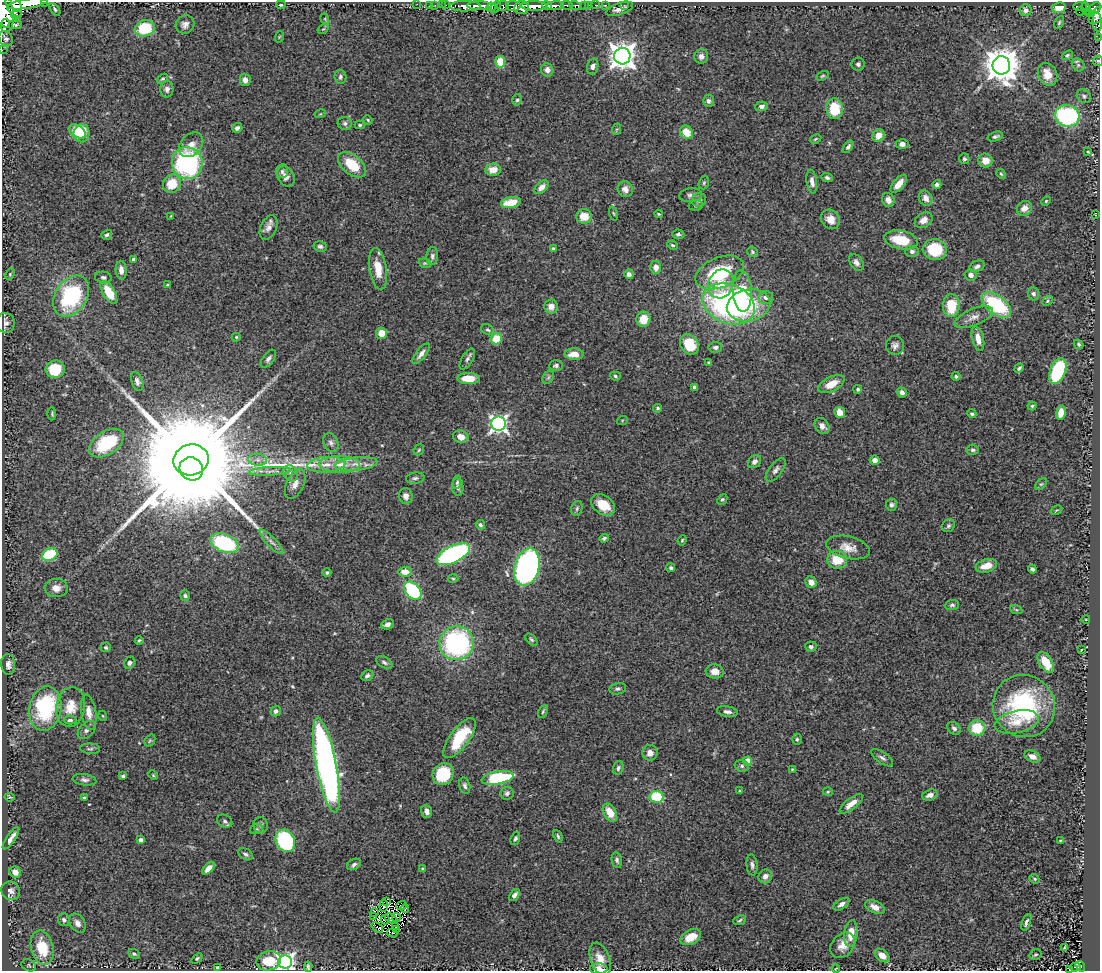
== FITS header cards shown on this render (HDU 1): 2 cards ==
NAXIS1  =                 1098
NAXIS2  =                  969

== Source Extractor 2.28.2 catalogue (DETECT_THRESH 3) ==
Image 1098 x 969 px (HDU 1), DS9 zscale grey, 1 PNG px = 1 image px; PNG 1102 x 973 px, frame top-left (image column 1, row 969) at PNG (2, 2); each listed source drawn as its Kron ellipse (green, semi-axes under 4 px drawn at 4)
Background 0.974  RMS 0.043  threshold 0.128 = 3 sigma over >= 5 px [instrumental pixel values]
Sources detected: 362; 3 with non-positive FLUX_AUTO (blend fragments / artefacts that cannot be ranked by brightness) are neither listed nor drawn; the other 359 listed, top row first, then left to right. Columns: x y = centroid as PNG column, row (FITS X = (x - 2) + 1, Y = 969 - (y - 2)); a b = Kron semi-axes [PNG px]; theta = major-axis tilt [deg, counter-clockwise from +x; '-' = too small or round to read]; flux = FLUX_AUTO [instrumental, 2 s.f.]
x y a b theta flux
44 3 3 2 - 110
28 4 20 5 9 4300
417 4 2 2 - 9.1
281 5 5 3 - 5
429 5 2 2 - 16
435 5 2 2 - 12
442 5 2 2 - 17
446 5 2 2 - 13
567 5 6 3 -3 310
585 5 3 3 - 70
589 5 2 2 - 15
595 5 2 2 - 17
606 5 2 2 - 11
624 5 3 2 - 12
14 6 12 7 -61 2200
465 6 15 5 1 2100
479 6 12 4 -1 2100
503 6 6 4 10 720
513 6 7 5 -2 810
534 6 13 4 -2 3000
547 6 5 3 - 880
555 6 9 4 7 1600
575 6 6 3 -16 250
491 7 5 4 - 350
496 7 6 3 63 390
1080 7 7 3 2 200
522 8 7 6 - 1600
1059 8 7 5 9 33
1086 8 6 4 -74 290
1095 8 7 4 35 600
55 9 7 4 -52 5.6
620 9 14 5 19 20
1026 10 6 6 - 8.6
1080 11 4 2 - 18
5 13 19 9 -83 4800
1090 13 4 3 - 85
16 15 5 3 - 220
1097 15 10 6 51 450
325 19 5 3 - 2.2
1097 22 9 4 -87 160
6 23 4 3 - 640
1059 23 7 4 63 4.3
185 24 10 9 - 14
15 25 7 3 5 5.2
145 28 10 8 18 120
323 29 6 4 32 3.2
279 37 6 3 71 2.4
1099 38 3 2 - 3.4
6 39 8 6 -51 8.7
2 50 2 2 - 10
1067 55 6 4 38 4.3
622 56 8 8 - 3200
701 56 7 7 - 13
1098 61 5 4 - 4.2
500 62 5 5 - 71
858 64 6 6 - 7.2
1001 65 9 9 - 6300
1078 65 7 5 -46 7
593 66 8 5 73 12
547 70 7 6 - 16
1048 74 12 9 -67 37
822 76 6 3 27 3.6
340 77 7 6 - 7.9
163 79 6 4 38 4.1
245 80 6 5 - 13
167 89 8 6 89 11
1084 96 8 6 -45 7.4
517 100 6 4 73 4.9
708 101 6 5 - 8.5
761 106 6 5 - 10
835 109 10 8 -87 92
320 114 5 3 - 2.5
1067 116 12 11 - 420
368 120 5 4 - 3.1
345 123 7 6 - 7.8
360 125 5 4 - 5
237 128 5 4 - 8.1
617 129 6 4 70 3.4
77 131 9 6 -32 48
686 132 7 6 - 43
82 133 9 8 - 87
878 136 6 6 - 31
995 136 8 4 17 7.3
815 139 6 4 28 3.9
902 144 6 5 - 14
191 145 14 10 46 24
848 147 7 4 53 7.4
1088 152 4 3 - 2.7
964 159 5 5 - 5.5
985 161 7 7 - 27
187 163 16 15 - 470
352 165 16 9 -40 82
493 170 8 6 8 31
282 171 7 6 - 7.2
1001 174 5 4 - 3.6
286 176 11 8 -59 15
827 178 6 4 -23 6.5
812 182 12 5 -83 16
704 183 7 5 70 4.5
172 184 9 8 - 65
899 184 11 5 49 29
937 185 4 4 - 11
542 187 8 5 42 21
625 189 8 7 - 16
691 195 11 7 5 11
926 198 8 6 -61 20
699 200 7 7 - 12
888 200 7 6 - 18
1046 201 5 4 - 3.4
511 202 10 5 10 57
696 205 7 5 10 4.8
1024 208 8 6 37 22
613 213 7 3 -71 3.2
658 214 4 3 - 2.6
1095 215 3 2 - 1.9
171 216 3 2 - 2
584 216 8 7 - 44
830 219 10 9 - 28
924 220 10 7 35 21
269 227 13 8 66 17
678 234 6 5 - 5.8
107 235 6 4 34 5.9
901 240 17 9 -11 85
672 245 5 4 - 4.6
320 246 7 5 -11 7
553 248 3 3 - 4.7
935 250 12 10 -9 110
912 251 7 6 - 8.9
752 252 6 5 - 4.7
432 256 9 6 85 8.3
133 259 3 3 - 4.2
856 262 9 6 -54 12
425 263 6 4 -19 3.8
977 266 8 5 24 9
656 267 6 5 - 19
378 269 21 8 -81 52
121 270 9 5 -88 18
720 273 26 15 22 190
10 274 6 4 66 3.5
629 274 5 4 - 13
971 275 6 5 - 12
103 277 8 6 -6 7.4
721 284 15 12 67 48
168 285 3 3 - 4.3
742 291 21 9 -86 120
109 292 13 6 -60 78
1033 294 6 5 - 7.7
71 296 22 15 57 300
766 297 7 6 - 13
1048 301 6 4 43 3.9
729 304 27 19 -21 710
749 305 22 16 11 150
996 305 17 9 -37 250
551 306 7 6 - 20
951 306 11 8 90 82
974 317 20 8 22 25
643 319 7 7 - 45
6 323 10 9 - 13
488 330 7 5 -30 5.3
381 333 6 5 - 30
236 337 4 4 - 3.6
496 339 6 5 - 67
978 339 13 6 -77 27
689 344 11 8 -56 90
1079 344 5 4 - 4.1
895 345 9 9 - 13
715 347 7 5 6 7.5
421 354 12 5 52 14
574 354 9 5 -1 32
268 359 10 5 54 10
467 359 12 5 59 9
709 362 3 3 - 2.8
556 366 7 5 3 6.5
1019 368 5 3 - 5.1
55 369 9 9 - 95
1058 371 13 7 69 200
615 376 5 4 - 5.6
956 376 4 4 - 5.3
548 377 7 5 59 6.4
469 378 11 5 0 47
137 381 10 5 -69 9.7
831 384 14 7 26 37
695 387 4 3 - 10
858 389 4 4 - 5.3
902 393 5 4 - 12
1032 406 4 4 - 4.1
658 408 4 4 - 4.6
840 412 5 5 - 26
52 413 7 3 90 3.5
1061 413 7 5 78 35
972 414 5 4 - 5.4
622 421 5 3 - 3
499 424 7 7 - 1100
822 426 8 6 -53 16
461 437 8 6 -17 20
106 443 19 11 34 150
331 443 9 7 -65 9.4
419 450 6 4 47 3.5
973 450 6 5 - 6.4
191 460 18 15 12 120000
258 460 9 6 -6 13
874 460 5 4 - 19
754 461 7 5 46 11
339 464 20 8 -1 43
356 464 21 6 6 34
326 465 19 8 4 34
191 469 12 11 - 16000
776 470 14 6 52 12
270 471 21 4 4 18
291 473 8 7 - 12
415 478 9 5 8 7.5
457 482 6 4 80 4.8
295 484 16 8 65 22
1041 484 7 4 43 5
458 487 9 5 -84 8.8
406 496 8 6 -81 16
722 499 6 4 46 4.4
603 505 13 9 -34 60
891 505 6 5 - 7.6
577 508 8 5 74 6.1
1056 510 6 3 31 2.8
480 525 5 4 - 5.5
948 526 7 6 - 5.7
604 538 5 3 - 4.5
682 540 5 4 - 3.3
271 542 16 4 -46 13
224 543 15 9 -22 250
848 547 22 11 -13 36
50 554 8 6 23 160
453 554 18 8 26 590
837 560 10 9 - 72
986 566 11 6 17 36
527 567 19 12 74 1200
671 568 4 4 - 5.1
1032 569 4 4 - 6.2
405 572 7 5 3 25
327 573 4 4 - 5.3
453 579 5 3 - 2.9
811 582 6 5 - 18
56 588 11 9 0 24
413 591 10 7 -49 270
185 596 5 5 - 5.8
952 605 7 5 7 6
1016 609 6 4 -21 3.9
1086 619 4 3 - 2
387 624 7 5 21 10
139 640 4 3 - 3.5
531 640 7 4 -45 5
457 643 17 17 - 470
106 647 5 4 - 4.3
811 647 6 5 - 7.1
1081 650 3 2 - 1.7
384 662 9 5 -29 7
1046 662 12 6 -57 65
130 663 6 5 - 7.5
8 664 10 7 -87 16
715 671 9 7 -7 24
367 676 6 5 - 8.7
618 689 8 5 10 7.1
1024 706 32 30 -41 380
71 707 20 14 81 48
45 709 22 16 78 270
276 711 5 5 - 8.7
543 711 7 3 64 3.9
89 712 18 7 -82 24
727 712 10 5 -9 11
103 716 5 3 - 2.4
70 720 6 4 0 6.1
1017 722 22 11 12 46
954 728 7 5 -37 8.7
977 728 8 8 - 85
87 730 11 7 46 11
460 738 23 9 54 120
797 739 5 4 - 4.5
150 741 6 4 55 3.7
90 749 10 5 -3 7.4
650 753 8 7 - 16
1033 756 8 5 -23 17
882 758 12 5 -35 9.9
747 761 4 4 - 48
326 765 48 10 -79 1700
742 766 7 5 -15 7.1
618 768 7 5 72 6.6
792 769 4 3 - 2.6
443 774 11 10 - 120
153 775 5 3 - 2.9
123 776 3 3 - 4.5
498 778 16 6 10 240
84 780 12 5 -7 9.8
465 786 8 5 -76 8.6
740 791 3 3 - 2.6
828 792 5 3 - 2.8
507 793 7 6 - 8.6
930 795 8 5 16 13
9 797 5 3 - 3.2
656 797 7 6 - 140
84 798 3 3 - 3.2
851 804 14 5 37 32
427 811 6 5 - 17
610 813 10 6 -61 45
225 821 8 6 -28 7.7
261 825 8 7 - 9
256 829 6 5 - 5
558 836 6 3 -66 4.6
11 838 13 3 56 16
515 838 7 4 69 5.8
141 840 4 4 - 17
285 841 12 9 -60 300
1060 841 3 2 - 2.6
246 854 8 5 -29 6.8
617 860 8 5 -79 6.8
354 864 7 5 28 6.6
752 865 10 5 -85 9.2
208 868 8 4 47 18
423 869 3 3 - 7.3
15 872 6 5 - 19
765 876 7 6 - 15
1035 879 5 4 - 3.5
11 891 10 9 - 15
514 895 7 4 51 10
387 902 3 2 - 0.71
841 904 9 5 34 12
402 905 5 2 - 1.6
384 906 6 3 84 0.85
875 907 10 6 -25 22
405 909 4 2 - 4.7
374 912 4 3 - 12
374 916 2 2 - 0.69
396 917 4 2 - 2.6
390 918 6 3 -24 4.6
64 920 6 6 - 8
385 920 5 3 - 2.1
740 920 6 4 22 5.1
1026 922 9 3 70 7.7
78 923 10 7 -56 16
395 927 4 2 - 0.86
377 928 6 3 -39 4.3
397 930 3 2 - 2.2
392 933 5 2 - 3.1
851 934 13 7 84 36
691 937 11 7 28 47
843 945 14 10 49 29
1064 947 3 2 - 2.5
42 948 17 11 -76 100
134 954 6 4 -26 5.4
1035 954 6 5 - 4.2
882 955 8 5 -38 21
197 958 6 4 39 4.6
600 959 17 9 -69 34
269 961 12 9 13 79
285 962 7 6 - 1200
29 965 7 5 -28 5.6
1080 966 6 4 -55 34
308 967 5 3 - 4.8
1075 967 5 4 - 20
217 968 4 2 - 3.4
836 968 4 2 - 2.5
599 969 9 5 -1 19
1069 969 4 3 - 35
At the frame edge (FLAGS 8, measured only in part): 11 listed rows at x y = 44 3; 28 4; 14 6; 5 13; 1097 15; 1097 22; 1099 38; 2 50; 1098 61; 599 969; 1069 969
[3 non-positive-flux detections neither listed nor drawn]